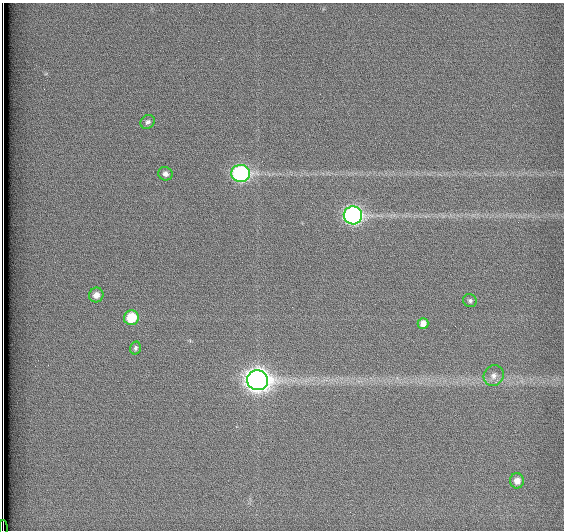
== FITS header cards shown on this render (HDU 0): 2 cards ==
NAXIS1  =                  562          / # of pixels in <axis direction>
NAXIS2  =                  528          / # of pixels in <axis direction>

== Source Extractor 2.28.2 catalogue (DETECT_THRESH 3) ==
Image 562 x 528 px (HDU 0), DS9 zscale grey, 1 PNG px = 1 image px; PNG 566 x 532 px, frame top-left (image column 1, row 528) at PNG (2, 3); each listed source drawn as its Kron ellipse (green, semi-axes under 4 px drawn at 4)
Background 1790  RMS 4.6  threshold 13.9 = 3 sigma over >= 5 px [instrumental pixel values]
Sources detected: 13; all 13 listed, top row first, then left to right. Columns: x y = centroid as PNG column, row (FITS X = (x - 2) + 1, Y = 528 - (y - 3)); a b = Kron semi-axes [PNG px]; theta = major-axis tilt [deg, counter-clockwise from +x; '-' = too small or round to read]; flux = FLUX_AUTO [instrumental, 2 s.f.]
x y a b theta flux
148 122 7 6 - 980
241 173 9 8 - 69000
165 174 7 6 - 1400
353 215 9 9 - 100000
96 295 7 7 - 2300
470 301 7 6 - 860
131 318 7 7 - 11000
423 323 5 5 - 1900
135 348 6 5 - 730
494 376 11 9 61 2400
257 380 10 10 - 290000
517 481 7 7 - 2400
3 528 8 2 -90 1700
At the frame edge (FLAGS 8, measured only in part): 1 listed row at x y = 3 528